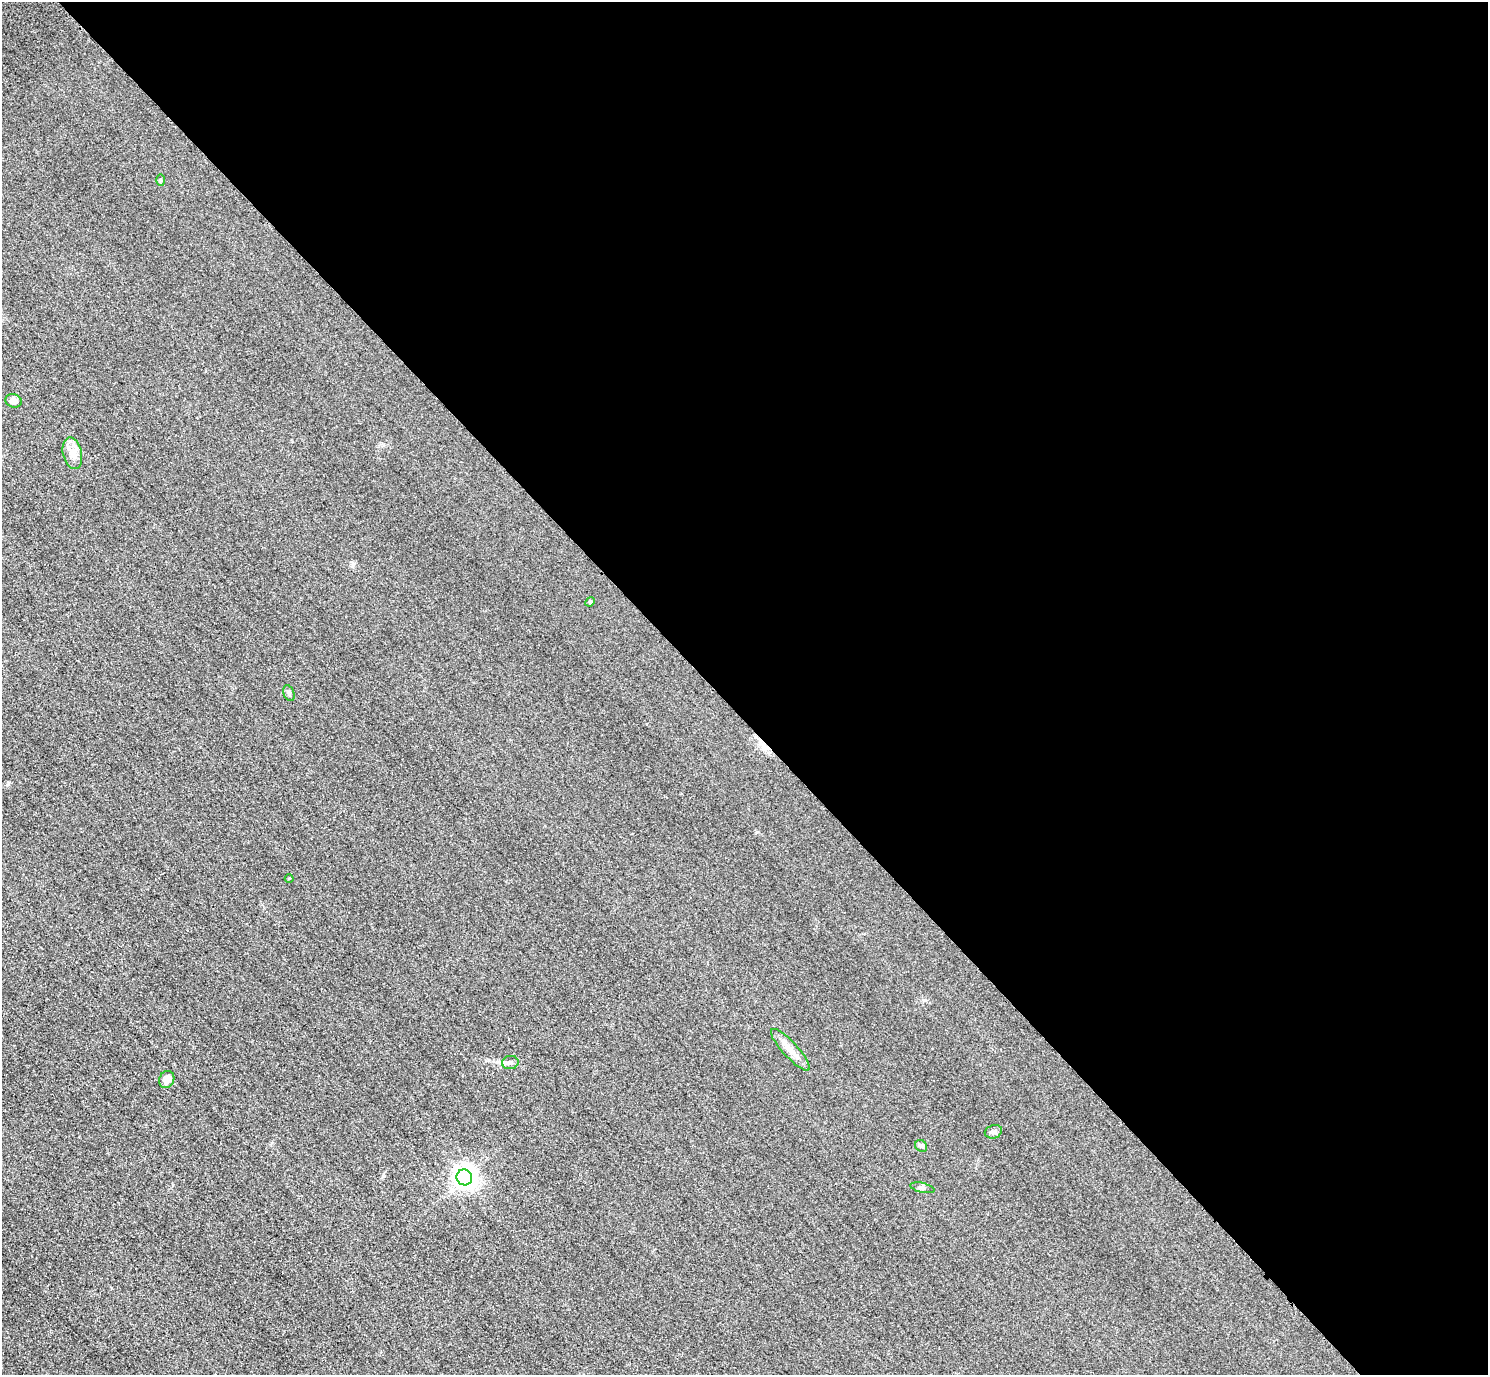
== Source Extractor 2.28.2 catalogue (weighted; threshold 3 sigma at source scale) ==
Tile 8 of 4 x 4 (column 4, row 2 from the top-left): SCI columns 4490-5975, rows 2931-4303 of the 6005 x 6003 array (HDU 1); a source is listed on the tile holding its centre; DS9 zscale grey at full resolution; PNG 1490 x 1377 px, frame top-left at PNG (2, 2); each listed source drawn as its Kron ellipse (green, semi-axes under 4 px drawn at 4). Shown black and unused: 52% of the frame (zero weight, under 3 of 4 exposures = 3% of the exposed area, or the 3 px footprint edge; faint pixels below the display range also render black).
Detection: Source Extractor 2.28.2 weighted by HDU 2 'WHT'; one run over the whole footprint, this tile lists its part. Background 0.0513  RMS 0.016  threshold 0.0718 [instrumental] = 3 sigma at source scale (4.5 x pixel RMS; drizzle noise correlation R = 1.50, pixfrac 1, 0.05/0.05 arcsec/px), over >= 5 px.
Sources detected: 13; all 13 listed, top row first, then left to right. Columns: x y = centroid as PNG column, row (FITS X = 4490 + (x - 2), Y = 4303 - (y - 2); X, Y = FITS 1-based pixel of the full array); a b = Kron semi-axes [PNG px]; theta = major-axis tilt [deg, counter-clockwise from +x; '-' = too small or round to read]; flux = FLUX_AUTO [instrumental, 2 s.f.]
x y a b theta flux
161 180 6 3 -88 1.8
14 401 8 6 -16 9.2
72 453 16 9 -77 14
590 602 5 4 - 2
289 693 8 5 -68 3.6
289 878 4 3 - 1.2
790 1050 27 7 -47 16
510 1063 8 6 11 4.5
167 1079 9 7 63 11
993 1132 9 6 19 4.3
921 1146 6 5 - 3
464 1177 8 7 - 1200
922 1188 12 4 -13 3.6
Unlisted compact peaks at least as high as the median listed source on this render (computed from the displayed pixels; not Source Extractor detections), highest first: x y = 757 832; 383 1176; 353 564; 383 445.